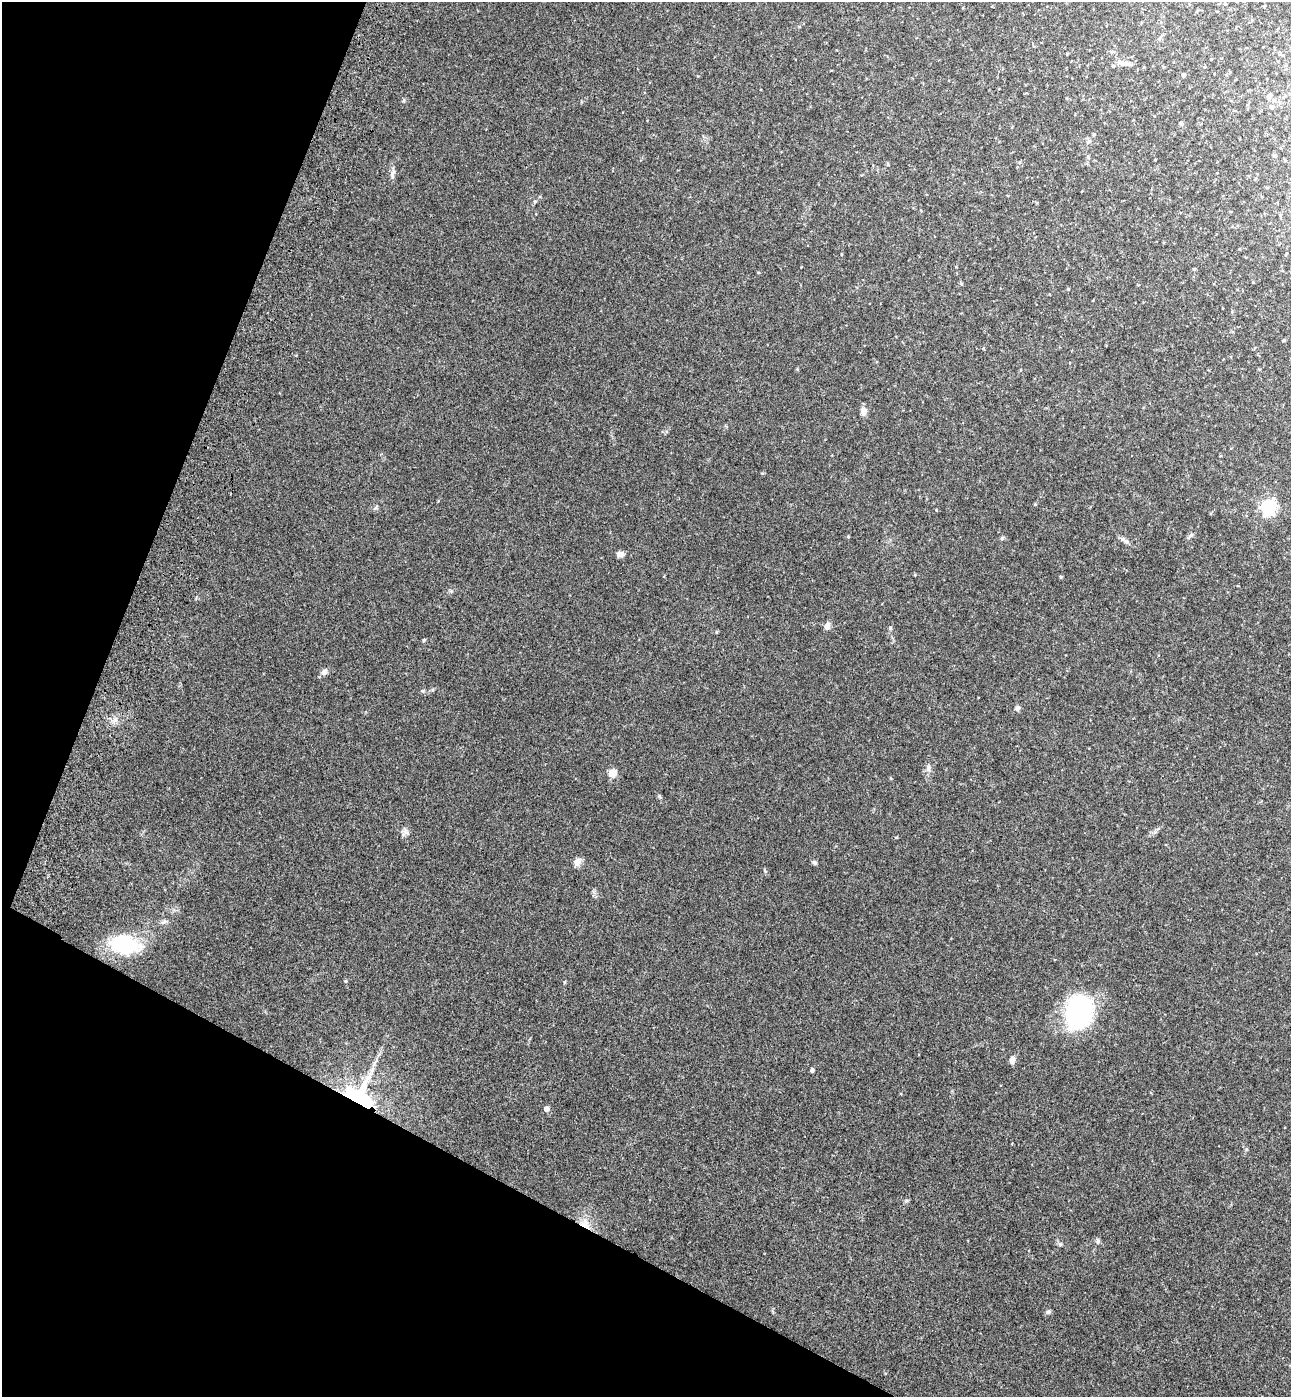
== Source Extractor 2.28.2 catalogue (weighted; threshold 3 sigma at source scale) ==
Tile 9 of 4 x 4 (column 1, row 3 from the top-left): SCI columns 392-1680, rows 1458-2852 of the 5802 x 5712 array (HDU 1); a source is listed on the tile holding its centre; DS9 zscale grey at full resolution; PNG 1293 x 1399 px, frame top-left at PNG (2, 2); no overlay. Shown black and unused: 21% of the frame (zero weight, under 3 of 4 exposures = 6% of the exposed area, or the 3 px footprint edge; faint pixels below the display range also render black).
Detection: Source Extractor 2.28.2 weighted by HDU 2 'WHT'; one run over the whole footprint, this tile lists its part. Background 0.0388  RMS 0.0065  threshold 0.0294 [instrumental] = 3 sigma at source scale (4.5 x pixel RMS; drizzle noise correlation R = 1.50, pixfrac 1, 0.05/0.05 arcsec/px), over >= 5 px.
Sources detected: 54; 2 inside a brighter listed object's ellipse — not listed separately; the other 52 listed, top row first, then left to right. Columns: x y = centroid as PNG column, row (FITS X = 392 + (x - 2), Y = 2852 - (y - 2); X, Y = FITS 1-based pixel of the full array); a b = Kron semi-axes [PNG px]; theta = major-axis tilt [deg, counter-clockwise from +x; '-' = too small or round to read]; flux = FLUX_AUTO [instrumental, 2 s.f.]
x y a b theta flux
1197 11 6 3 53 0.59
1111 52 6 5 - 1.3
1067 54 4 3 - 0.51
1124 63 24 6 -11 4.9
1183 75 4 4 - 1.5
1269 96 6 5 - 2.3
1271 107 5 5 - 1.7
1181 124 5 4 - 1.2
1089 141 9 4 44 1.4
1275 155 6 4 -70 0.81
1088 156 6 4 90 0.87
1285 160 4 3 - 0.52
393 174 16 5 76 2.4
535 201 6 5 - 0.94
1240 249 4 2 - 0.41
1286 254 5 3 - 0.5
1194 269 4 4 - 0.63
1068 289 4 4 - 0.59
1284 340 4 3 - 0.8
863 411 9 7 81 4.2
1268 507 6 6 - 160
375 508 6 5 - 1.1
936 510 4 3 - 0.48
1190 535 10 4 45 1.3
848 537 5 3 - 0.52
1123 539 11 5 -25 2
620 554 8 6 0 2.6
827 626 10 6 81 2.9
890 628 5 5 - 0.77
424 640 4 3 - 0.96
324 672 9 7 54 2.6
422 691 5 5 - 0.88
1017 708 7 6 - 1.6
115 720 7 5 88 1.8
928 768 10 7 -90 2.5
612 773 7 6 - 9
659 796 7 4 -45 0.88
405 833 12 8 27 2.4
577 862 10 8 61 3.8
814 862 6 5 - 1.2
164 922 9 6 31 1.8
124 945 26 16 -9 54
346 981 5 4 - 0.61
1078 1010 31 22 77 98
1012 1060 9 6 83 2.8
812 1070 4 4 - 1.4
359 1096 34 29 -44 67
546 1109 5 5 - 3.3
585 1224 15 10 -33 7.3
1098 1241 7 4 90 1.1
1060 1244 6 5 - 1.1
1048 1312 6 5 - 1.3
Overlapping masked pixels (flux is a lower limit): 2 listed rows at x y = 359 1096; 585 1224
Unlisted compact peaks at least as high as the median listed source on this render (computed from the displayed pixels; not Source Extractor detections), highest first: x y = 1002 538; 1061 577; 404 100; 906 1200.